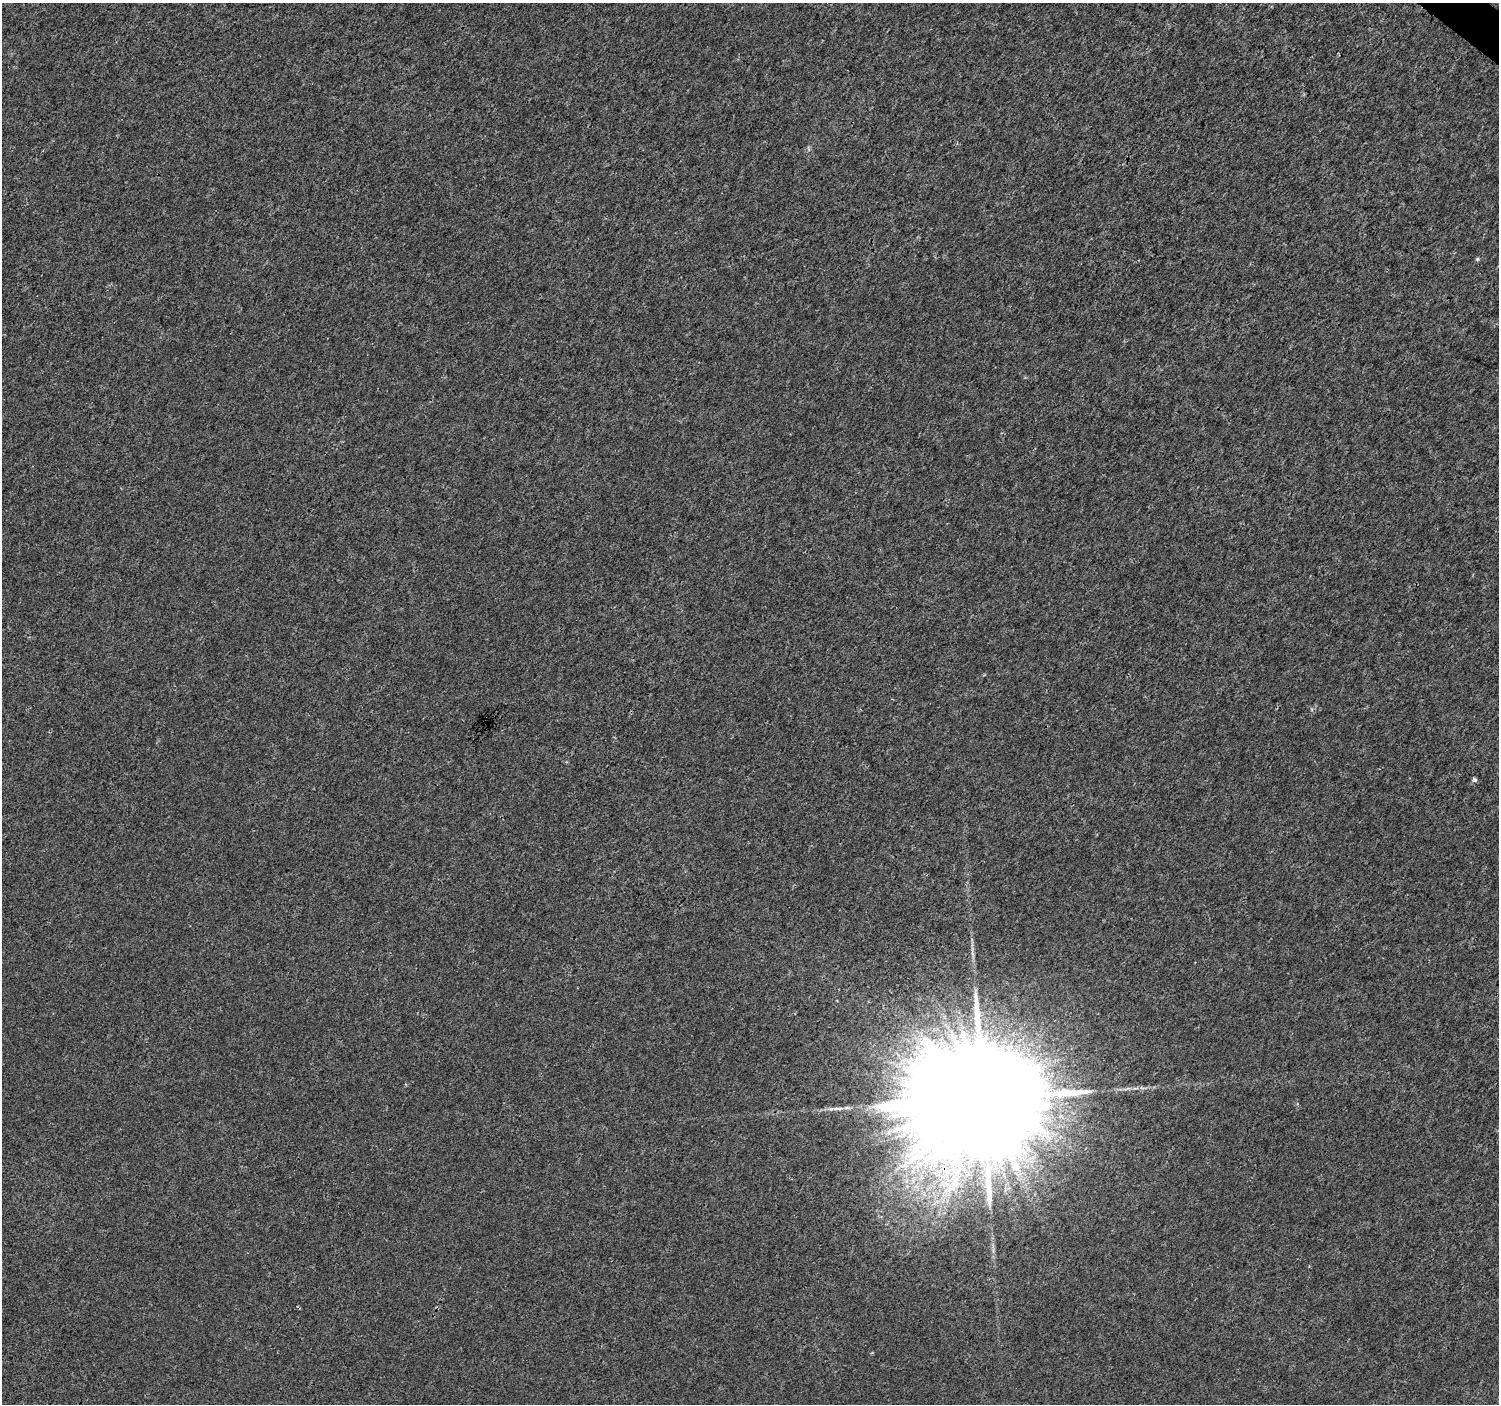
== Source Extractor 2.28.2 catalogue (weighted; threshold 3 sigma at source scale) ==
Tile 10 of 4 x 4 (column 2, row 3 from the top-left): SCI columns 1508-3004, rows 1646-3047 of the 6002 x 6028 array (HDU 1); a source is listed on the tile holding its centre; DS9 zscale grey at full resolution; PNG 1501 x 1406 px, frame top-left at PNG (2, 3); no overlay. Shown black and unused: <1% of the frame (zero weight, under 3 of 4 exposures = <1% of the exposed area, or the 3 px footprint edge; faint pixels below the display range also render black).
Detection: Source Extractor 2.28.2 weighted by HDU 2 'WHT'; one run over the whole footprint, this tile lists its part. Background 7.00e-05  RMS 0.0018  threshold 0.00813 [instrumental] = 3 sigma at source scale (4.5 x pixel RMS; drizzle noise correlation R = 1.50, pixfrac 1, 0.0396/0.0396 arcsec/px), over >= 5 px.
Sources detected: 5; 1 long thin detection or spike segment (spike, bleed or trail) — not listed; the other 4 listed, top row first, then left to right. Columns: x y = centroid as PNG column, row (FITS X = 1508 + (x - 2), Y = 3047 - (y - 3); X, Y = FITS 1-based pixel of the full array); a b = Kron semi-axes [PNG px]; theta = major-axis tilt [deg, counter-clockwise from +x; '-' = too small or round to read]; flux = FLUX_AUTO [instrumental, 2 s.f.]
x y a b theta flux
1477 259 5 5 - 0.24
1474 780 5 5 - 0.5
981 1099 38 27 38 16000
837 1108 24 4 0 1.1
Overlapping masked pixels (flux is a lower limit): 1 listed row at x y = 981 1099